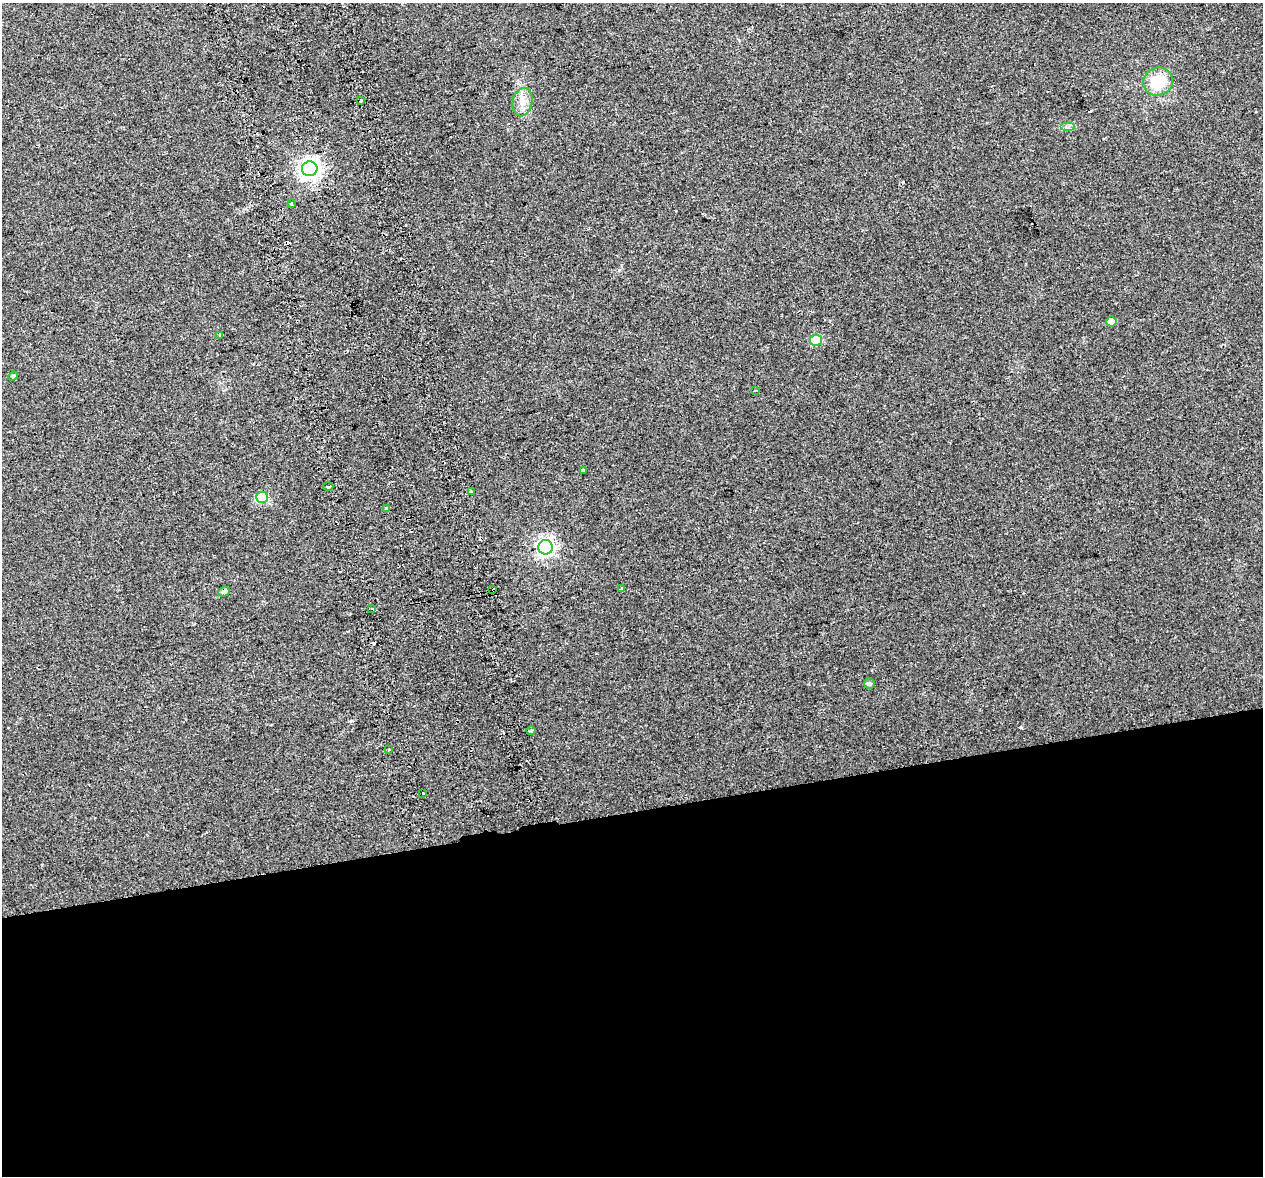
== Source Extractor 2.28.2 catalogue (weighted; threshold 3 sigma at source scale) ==
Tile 15 of 4 x 4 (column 3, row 4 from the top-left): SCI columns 2580-3840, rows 105-1278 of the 5157 x 4856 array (HDU 1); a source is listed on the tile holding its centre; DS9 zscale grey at full resolution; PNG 1265 x 1178 px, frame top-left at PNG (2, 3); each listed source drawn as its Kron ellipse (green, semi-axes under 4 px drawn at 4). Shown black and unused: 31% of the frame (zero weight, under 2 of 3 exposures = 3% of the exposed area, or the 3 px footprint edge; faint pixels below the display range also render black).
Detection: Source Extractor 2.28.2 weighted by HDU 2 'WHT'; one run over the whole footprint, this tile lists its part. Background 0.0212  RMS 0.0071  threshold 0.0319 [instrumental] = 3 sigma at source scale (4.5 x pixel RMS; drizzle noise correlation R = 1.50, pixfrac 1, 0.0396/0.0396 arcsec/px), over >= 5 px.
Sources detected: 30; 5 cosmic-ray / hot-pixel residue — neither listed nor drawn; the other 25 listed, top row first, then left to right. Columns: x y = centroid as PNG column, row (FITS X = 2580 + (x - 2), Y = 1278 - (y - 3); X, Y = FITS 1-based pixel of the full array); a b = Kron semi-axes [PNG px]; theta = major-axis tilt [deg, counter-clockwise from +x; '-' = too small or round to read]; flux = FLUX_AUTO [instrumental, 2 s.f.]
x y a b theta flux
1158 82 15 14 - 20
361 100 3 3 - 4.9
522 102 14 9 76 6.3
1068 127 7 4 0 1.8
310 169 8 7 - 360
292 204 4 3 - 1.4
1111 321 5 5 - 8.2
220 335 4 3 - 0.96
816 340 6 5 - 31
13 376 5 4 - 0.84
756 390 3 2 - 0.83
583 470 4 3 - 4.1
328 487 5 3 - 0.83
472 491 3 3 - 2.5
262 497 6 5 - 37
386 508 4 3 - 1.8
545 547 7 7 - 240
622 589 3 3 - 2.1
493 590 4 2 - 1.6
224 592 6 4 23 2.3
372 608 3 3 - 3.1
869 683 5 5 - 1.4
531 731 4 3 - 0.91
389 750 3 3 - 3.2
423 793 3 3 - 1.9
Overlapping masked pixels (flux is a lower limit): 1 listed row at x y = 493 590
Unlisted compact peaks at least as high as the median listed source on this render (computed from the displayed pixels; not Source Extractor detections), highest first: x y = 1021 727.